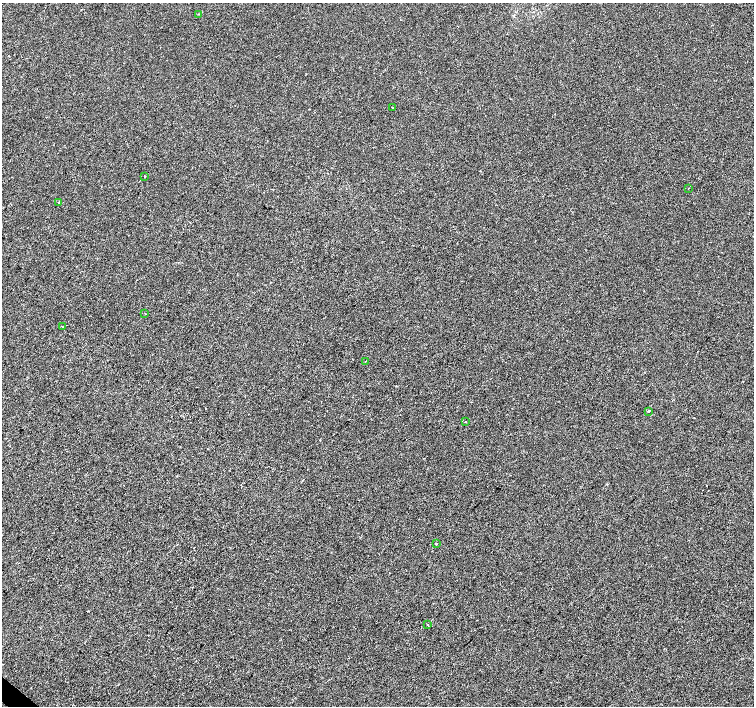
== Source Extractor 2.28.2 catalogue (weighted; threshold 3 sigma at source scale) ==
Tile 7 of 4 x 4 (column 3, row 2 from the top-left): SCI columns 3005-4507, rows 2982-4388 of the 6014 x 6028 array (HDU 1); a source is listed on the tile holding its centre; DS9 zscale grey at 2 x 2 block average (1 PNG px = mean of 2 x 2 image px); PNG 756 x 708 px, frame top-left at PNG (2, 3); each listed source drawn as its Kron ellipse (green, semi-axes under 4 px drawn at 4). Shown black and unused: <1% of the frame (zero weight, under 2 of 3 exposures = <1% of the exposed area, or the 3 px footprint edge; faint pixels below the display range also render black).
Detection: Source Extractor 2.28.2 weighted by HDU 2 'WHT'; one run over the whole footprint, this tile lists its part. Background -4.46e-04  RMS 0.0042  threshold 0.0187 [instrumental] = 3 sigma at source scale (4.5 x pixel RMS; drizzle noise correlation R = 1.50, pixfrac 1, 0.0396/0.0396 arcsec/px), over >= 5 px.
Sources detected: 13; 1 cosmic-ray / hot-pixel residue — neither listed nor drawn; the other 12 listed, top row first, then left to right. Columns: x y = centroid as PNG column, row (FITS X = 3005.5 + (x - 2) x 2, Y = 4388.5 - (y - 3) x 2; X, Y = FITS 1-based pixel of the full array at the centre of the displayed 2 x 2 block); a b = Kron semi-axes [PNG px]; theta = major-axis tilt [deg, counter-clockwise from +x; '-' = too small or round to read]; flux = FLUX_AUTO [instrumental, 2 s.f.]
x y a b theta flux
198 14 2 2 - 0.48
392 107 2 2 - 0.67
145 176 2 2 - 1.4
688 188 2 2 - 5.6
58 202 2 2 - 1.4
145 314 2 2 - 0.66
62 327 3 2 - 0.51
366 361 2 2 - 0.62
648 411 2 2 - 1.8
466 422 2 2 - 0.87
436 544 2 2 - 2.3
428 625 2 2 - 1.7
Diffuse or blended objects may show on this block-average render without a row.